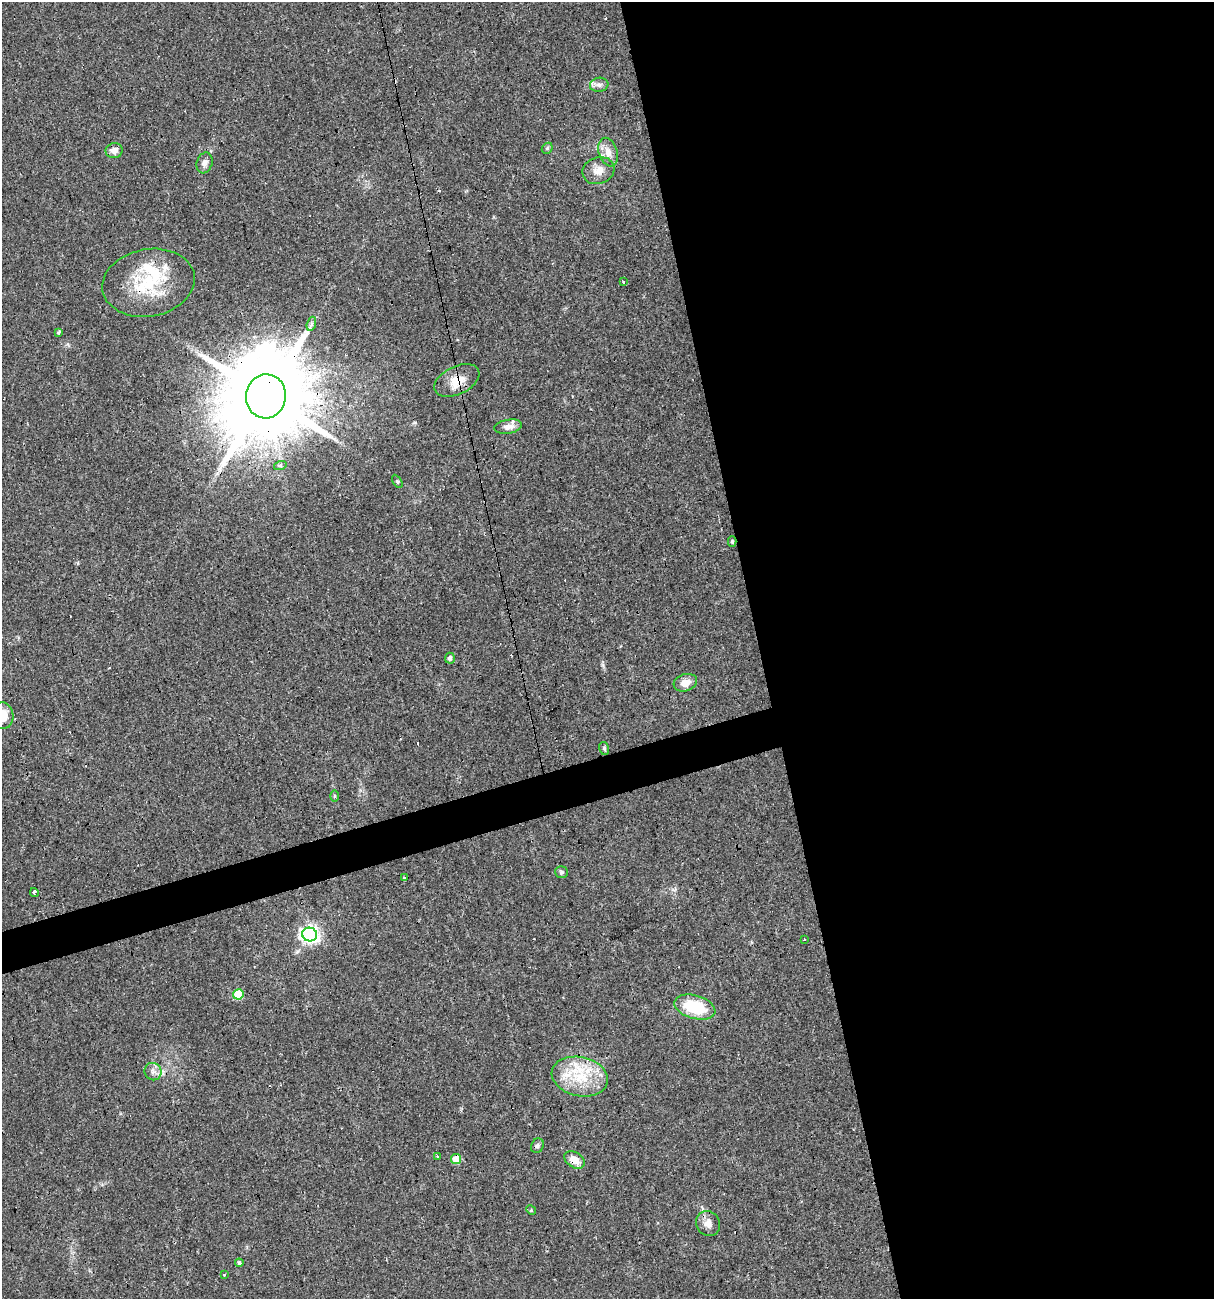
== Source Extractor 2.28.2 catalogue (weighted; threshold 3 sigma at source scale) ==
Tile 8 of 4 x 4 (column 4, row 2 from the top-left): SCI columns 3682-4893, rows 2594-3890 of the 4989 x 5186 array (HDU 1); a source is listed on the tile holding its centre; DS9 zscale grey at full resolution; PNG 1216 x 1301 px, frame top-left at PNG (2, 2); each listed source drawn as its Kron ellipse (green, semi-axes under 4 px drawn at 4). Shown black and unused: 40% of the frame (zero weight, under 3 of 4 exposures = <1% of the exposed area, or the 3 px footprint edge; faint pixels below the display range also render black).
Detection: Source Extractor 2.28.2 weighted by HDU 2 'WHT'; one run over the whole footprint, this tile lists its part. Background 0.0332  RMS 0.0037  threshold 0.0168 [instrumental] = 3 sigma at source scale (4.5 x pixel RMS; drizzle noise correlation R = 1.50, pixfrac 1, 0.0396/0.0396 arcsec/px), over >= 5 px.
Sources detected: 53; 1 inside a brighter object's white glare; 9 cosmic-ray / hot-pixel residue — neither listed nor drawn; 5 inside a brighter listed object's ellipse — not listed separately; the other 38 listed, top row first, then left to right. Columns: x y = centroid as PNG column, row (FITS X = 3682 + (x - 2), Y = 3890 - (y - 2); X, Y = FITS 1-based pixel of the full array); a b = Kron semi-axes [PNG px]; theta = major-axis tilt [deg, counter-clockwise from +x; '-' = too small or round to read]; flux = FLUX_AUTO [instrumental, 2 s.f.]
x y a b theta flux
599 85 9 7 9 1.5
547 148 6 5 - 0.64
114 151 8 7 - 2.6
608 152 15 9 -72 3.2
205 163 11 7 71 1.7
598 171 16 13 20 3.8
623 281 3 3 - 2.3
148 283 46 33 10 25
311 324 7 4 71 0.78
59 332 4 3 - 1.9
457 380 24 14 26 6.4
266 396 22 20 82 6400
508 427 14 7 9 2.2
280 466 6 4 19 0.54
397 481 7 4 -59 0.53
732 542 5 4 - 0.7
450 658 5 5 - 1.1
685 683 12 8 18 3.7
2 716 13 11 -77 7
604 748 6 5 - 0.62
335 796 6 4 90 0.41
561 872 6 6 - 0.67
404 878 3 3 - 0.65
34 893 4 3 - 0.77
310 934 7 7 - 140
804 940 3 2 - 0.37
238 994 5 5 - 9.3
695 1007 21 11 -16 18
153 1072 9 8 - 1.7
580 1077 28 19 -12 16
537 1146 7 6 - 1
437 1157 3 2 - 0.52
456 1159 5 5 - 8.1
574 1160 11 7 -33 4.4
531 1210 5 4 - 0.37
708 1224 13 11 -58 3.1
239 1263 4 3 - 0.64
225 1274 3 3 - 1.8
Overlapping masked pixels (flux is a lower limit): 6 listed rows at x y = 148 283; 457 380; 266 396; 456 1159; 574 1160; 708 1224
Isophote crosses this tile's border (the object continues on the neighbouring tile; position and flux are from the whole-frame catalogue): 1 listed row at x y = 2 716